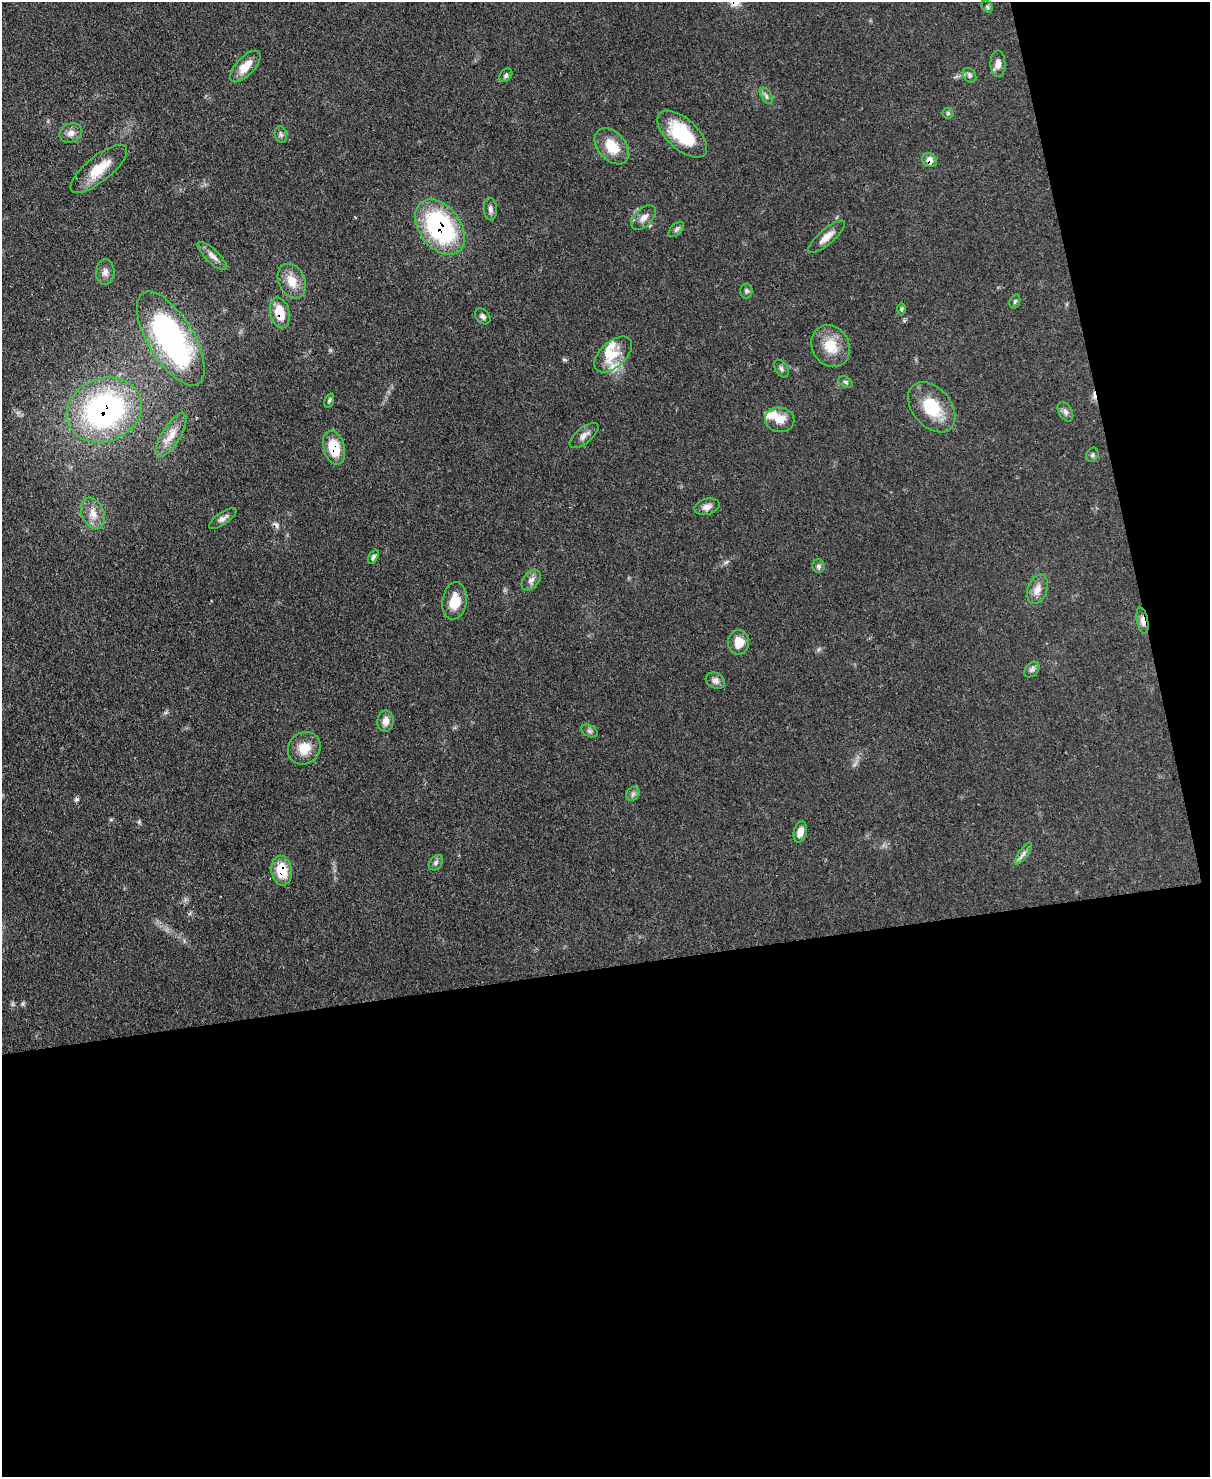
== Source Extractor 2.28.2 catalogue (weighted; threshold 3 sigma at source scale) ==
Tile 12 of 4 x 3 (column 4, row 3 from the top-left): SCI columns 3701-4908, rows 215-1689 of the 4991 x 4970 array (HDU 1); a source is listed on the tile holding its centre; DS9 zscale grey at full resolution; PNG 1212 x 1479 px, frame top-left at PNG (2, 2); each listed source drawn as its Kron ellipse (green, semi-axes under 4 px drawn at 4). Shown black and unused: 40% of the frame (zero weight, under 3 of 4 exposures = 9% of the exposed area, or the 3 px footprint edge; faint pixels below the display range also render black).
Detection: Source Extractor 2.28.2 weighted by HDU 2 'WHT'; one run over the whole footprint, this tile lists its part. Background 0.0551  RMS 0.004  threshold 0.0181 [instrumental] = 3 sigma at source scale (4.5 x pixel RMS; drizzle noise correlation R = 1.50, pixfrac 1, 0.05/0.05 arcsec/px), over >= 5 px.
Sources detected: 68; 3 cosmic-ray / hot-pixel residue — neither listed nor drawn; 5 inside a brighter listed object's ellipse — not listed separately; the other 60 listed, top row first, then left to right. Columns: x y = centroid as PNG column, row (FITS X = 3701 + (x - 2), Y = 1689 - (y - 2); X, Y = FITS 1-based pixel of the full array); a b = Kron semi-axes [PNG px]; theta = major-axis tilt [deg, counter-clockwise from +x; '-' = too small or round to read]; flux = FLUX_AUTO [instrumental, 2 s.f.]
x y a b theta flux
987 7 6 5 - 0.68
998 64 13 7 -88 2.8
245 66 20 9 47 6.6
506 75 7 5 48 0.99
970 75 8 6 -54 0.97
766 96 9 5 -58 1.1
948 113 5 5 - 0.63
71 133 12 9 25 2.4
682 134 30 15 -42 23
281 135 8 6 -75 1
612 146 21 13 -49 10
929 160 8 6 -34 3
99 169 35 12 39 10
490 209 11 6 -86 1.6
644 218 15 8 47 2.8
440 227 31 20 -53 59
676 229 9 5 45 0.99
827 237 23 7 40 4
212 256 19 6 -44 2.6
105 272 13 9 85 2.3
292 281 18 13 -64 6.5
746 291 7 6 - 0.92
1015 301 7 5 72 0.73
901 309 6 4 89 0.57
280 313 16 9 -76 8.3
483 316 9 6 -48 1.2
171 338 53 23 -59 89
831 346 22 18 -60 9.9
613 354 22 12 42 7.6
781 369 9 6 -60 1.2
845 382 7 5 -27 0.83
329 400 7 4 71 0.73
932 407 28 19 -50 15
104 410 38 31 20 93
1065 412 10 6 -59 1.5
780 420 15 12 -9 5
171 435 25 9 59 5.4
584 436 17 8 39 2.4
334 448 17 10 -75 11
1092 455 7 6 - 0.8
707 507 13 8 14 2.4
93 513 16 11 -69 4.7
223 518 16 6 34 1.8
373 557 7 4 61 0.83
819 566 7 6 - 1.1
531 580 12 7 49 1.9
1037 589 15 9 70 3.6
454 601 19 12 81 7.6
1142 621 13 5 -79 2.8
739 642 12 10 -90 5.3
1032 670 9 6 48 1.2
715 681 10 7 -28 1.9
385 721 11 8 89 2.9
589 731 9 5 -26 1
304 748 17 15 41 7.2
633 794 7 6 - 1.1
800 832 11 6 75 3.3
1023 853 13 4 54 1.5
436 863 9 6 51 1.2
282 871 15 10 -81 11
Overlapping masked pixels (flux is a lower limit): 7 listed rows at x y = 929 160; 440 227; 280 313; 104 410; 334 448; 1142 621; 282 871